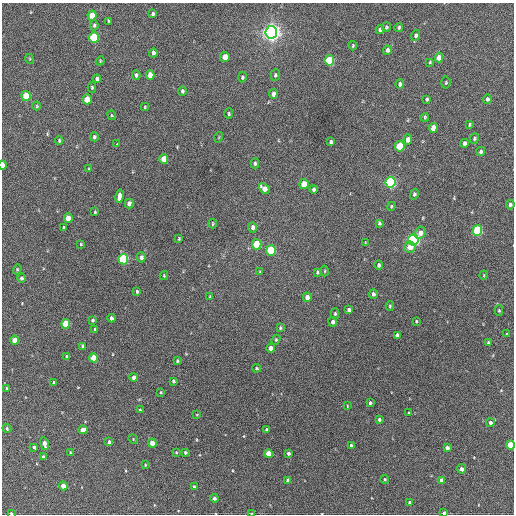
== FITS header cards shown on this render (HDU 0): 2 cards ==
NAXIS1  =                  512 / Axis length
NAXIS2  =                  512 / Axis length

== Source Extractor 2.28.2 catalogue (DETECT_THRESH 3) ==
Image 512 x 512 px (HDU 0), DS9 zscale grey, 1 PNG px = 1 image px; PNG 516 x 516 px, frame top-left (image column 1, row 512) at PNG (2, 3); each listed source drawn as its Kron ellipse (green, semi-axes under 4 px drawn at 4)
Background 304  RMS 17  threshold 51.1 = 3 sigma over >= 5 px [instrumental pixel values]
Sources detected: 155; all 155 listed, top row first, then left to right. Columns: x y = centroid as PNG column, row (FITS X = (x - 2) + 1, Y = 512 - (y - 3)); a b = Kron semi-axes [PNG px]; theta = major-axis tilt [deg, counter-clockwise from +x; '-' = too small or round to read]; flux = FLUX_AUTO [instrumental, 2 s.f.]
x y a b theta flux
153 14 4 3 - 2300
92 15 5 4 - 22000
108 21 4 2 - 1100
94 25 5 4 - 2300
386 27 5 4 - 1700
399 27 4 3 - 1800
380 30 4 4 - 3700
271 32 6 6 - 790000
416 35 6 4 70 3400
94 37 5 4 - 77000
353 46 5 3 - 1400
387 50 4 4 - 3700
153 53 4 3 - 3600
225 57 5 4 - 12000
439 57 5 4 - 11000
30 59 5 3 - 990
329 60 5 5 - 73000
100 61 4 3 - 1100
430 62 4 4 - 1200
136 75 5 3 - 2700
150 75 5 4 - 13000
275 75 6 4 87 2200
242 77 5 4 - 2400
97 79 4 3 - 3700
446 83 6 4 86 1700
400 84 4 4 - 2900
92 87 5 4 - 1700
182 91 4 4 - 2200
273 94 4 4 - 5900
26 96 5 4 - 39000
87 99 5 4 - 24000
427 99 4 3 - 1800
487 99 5 4 - 3200
37 106 4 4 - 1200
145 107 4 4 - 1100
229 114 5 4 - 1600
112 115 5 3 - 1100
425 117 4 3 - 1400
469 124 4 3 - 1400
433 128 5 4 - 14000
94 137 4 3 - 2300
219 137 5 3 - 910
474 139 5 4 - 1800
408 140 5 4 - 8800
59 141 4 3 - 1500
331 142 4 3 - 1800
464 143 4 3 - 3900
117 144 3 2 - 3200
400 146 5 4 - 44000
481 151 5 4 - 2300
164 159 5 4 - 20000
255 163 5 3 - 2100
3 165 5 3 - 9200
89 169 4 3 - 1200
390 182 5 5 - 190000
304 184 5 4 - 24000
264 188 6 4 -41 9300
313 189 4 3 - 2700
414 194 5 4 - 2300
119 196 7 4 79 7600
129 204 5 4 - 6000
510 205 5 4 - 3000
391 206 4 3 - 1400
95 212 3 3 - 1300
68 218 5 4 - 14000
379 223 4 3 - 1900
213 224 5 2 - 1000
253 227 5 4 - 4500
64 228 4 3 - 2800
477 231 5 5 - 100000
420 233 6 5 - 7600
179 239 3 3 - 1300
413 240 5 5 - 320000
365 243 4 2 - 830
81 244 3 3 - 1000
257 244 5 4 - 43000
410 247 6 5 - 10000
271 250 5 5 - 71000
141 257 5 4 - 3600
123 259 5 5 - 98000
379 265 5 4 - 2800
17 269 5 4 - 1200
325 271 5 3 - 1100
260 272 4 4 - 990
317 272 4 3 - 2000
484 275 4 3 - 840
164 276 4 4 - 1200
21 278 4 4 - 2600
137 292 3 3 - 1600
373 294 5 4 - 3200
210 296 3 3 - 900
307 297 4 4 - 6900
390 306 5 3 - 1400
349 310 4 4 - 3700
499 311 5 4 - 1300
335 314 5 4 - 1600
111 318 4 3 - 4100
92 320 4 4 - 1900
416 321 4 3 - 1200
333 322 5 4 - 3700
66 324 5 4 - 38000
280 328 4 3 - 1500
95 330 4 3 - 2000
507 334 4 2 - 810
397 335 4 4 - 4100
14 340 4 4 - 11000
276 340 5 4 - 1600
488 342 4 4 - 2000
83 346 4 3 - 2700
271 348 4 4 - 7100
66 356 4 3 - 1600
94 358 4 4 - 25000
177 361 3 3 - 1700
256 368 4 4 - 1500
134 377 4 4 - 5400
173 381 4 3 - 2200
54 383 4 3 - 2500
7 388 4 3 - 1400
161 392 3 3 - 1000
370 403 4 3 - 2300
347 406 4 2 - 730
140 410 3 3 - 1400
409 413 4 3 - 1200
197 415 4 3 - 820
379 420 4 3 - 2300
490 423 4 4 - 3800
7 428 4 3 - 1500
83 430 5 4 - 9800
267 430 4 3 - 1800
133 439 5 4 - 1300
109 442 4 3 - 2500
152 443 4 4 - 13000
44 444 6 4 -77 6700
351 445 4 3 - 1900
511 445 4 4 - 29000
34 447 4 3 - 2900
447 448 4 4 - 5000
70 452 4 3 - 1100
176 452 4 2 - 940
185 452 3 3 - 1900
288 453 4 3 - 2500
269 454 4 4 - 18000
43 457 4 3 - 2400
145 465 3 3 - 1100
461 469 5 4 - 4400
385 479 4 4 - 1200
288 480 4 4 - 3000
441 480 4 3 - 4700
63 486 4 4 - 16000
194 487 4 3 - 2200
214 498 4 3 - 3200
409 502 3 3 - 1700
11 513 3 3 - 1500
251 513 3 2 - 780
444 513 4 3 - 3700
At the frame edge (FLAGS 8, measured only in part): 5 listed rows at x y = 3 165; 511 445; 11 513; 251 513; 444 513